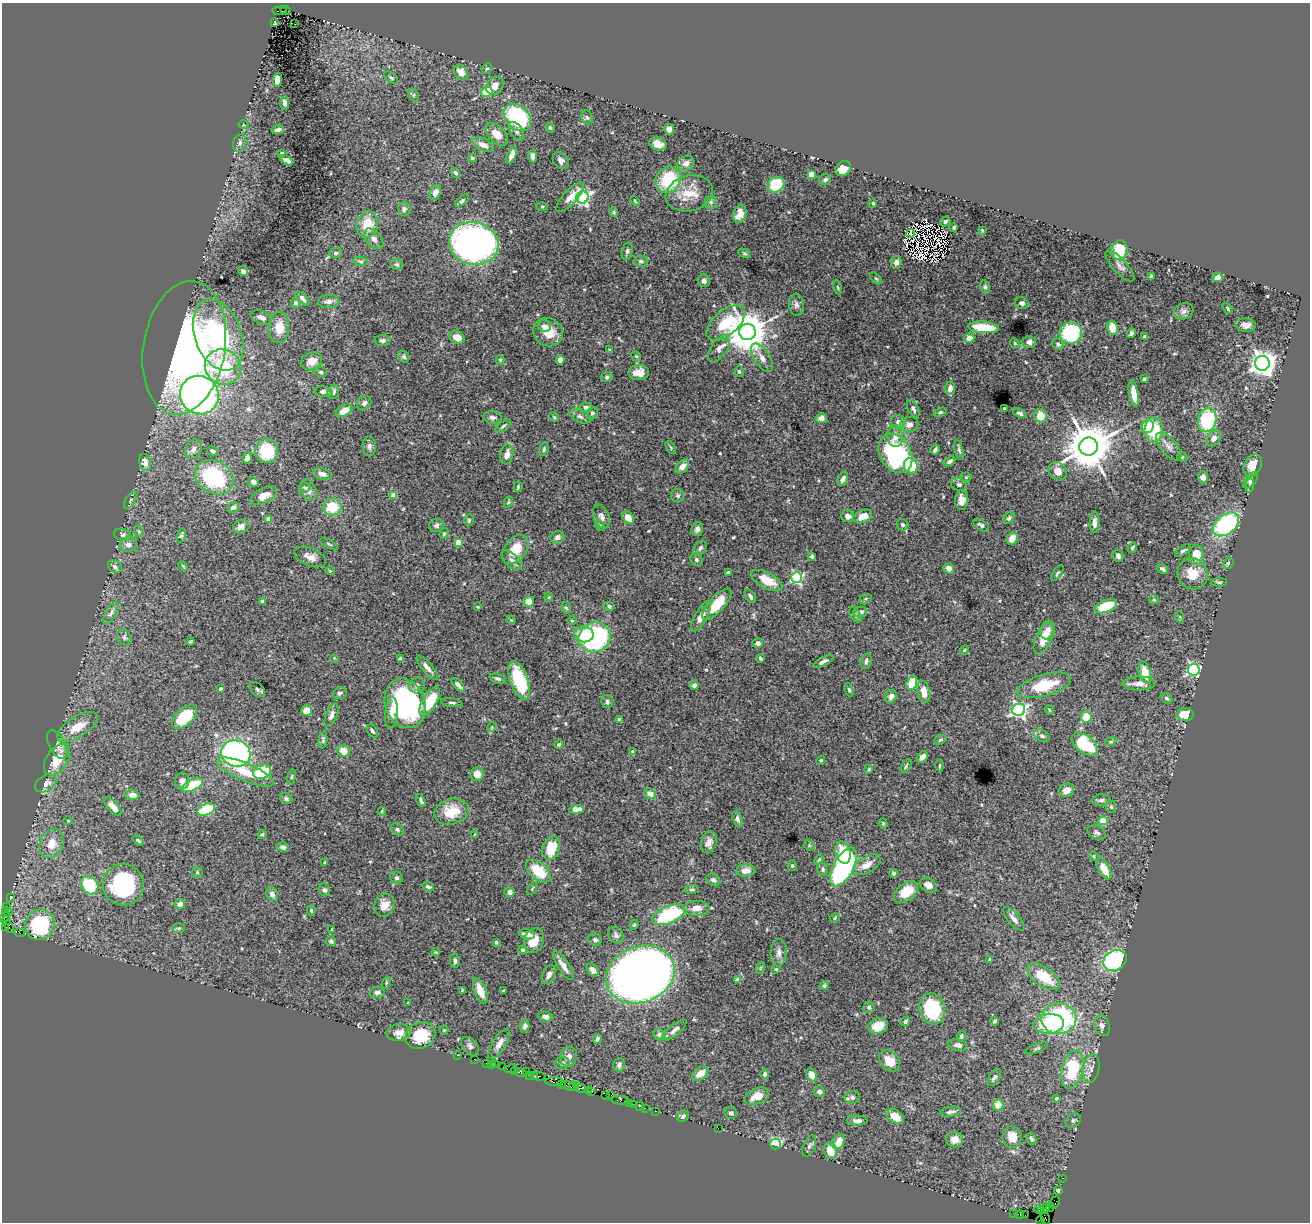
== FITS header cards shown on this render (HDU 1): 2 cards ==
NAXIS1  =                 1308
NAXIS2  =                 1220

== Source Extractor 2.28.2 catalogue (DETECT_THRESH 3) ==
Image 1308 x 1220 px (HDU 1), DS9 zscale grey, 1 PNG px = 1 image px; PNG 1312 x 1224 px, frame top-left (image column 1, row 1220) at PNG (2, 3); each listed source drawn as its Kron ellipse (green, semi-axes under 4 px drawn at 4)
Background 3.35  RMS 0.04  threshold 0.121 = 3 sigma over >= 5 px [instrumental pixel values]
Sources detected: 541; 4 with non-positive FLUX_AUTO (blend fragments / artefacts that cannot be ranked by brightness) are neither listed nor drawn; of the other 537, the 500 brightest by FLUX_AUTO listed and drawn (37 fainter detections omitted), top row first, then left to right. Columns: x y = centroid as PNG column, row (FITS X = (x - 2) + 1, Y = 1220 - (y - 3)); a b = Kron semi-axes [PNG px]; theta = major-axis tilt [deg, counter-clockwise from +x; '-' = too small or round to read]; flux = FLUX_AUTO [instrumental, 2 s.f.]
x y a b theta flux
286 10 5 2 - 470
280 11 7 3 5 910
275 23 4 2 - 4.5
295 24 3 2 - 9.6
487 68 5 4 - 3.7
461 72 8 6 -56 22
391 78 8 4 -36 5.4
277 80 7 4 86 20
495 86 10 8 55 23
487 92 6 5 - 76
413 95 7 5 -57 4.2
285 103 6 4 -83 13
517 117 15 11 -44 270
587 117 7 5 -68 4.9
244 125 5 3 - 2.7
550 128 5 4 - 4.5
669 129 5 5 - 20
278 130 6 4 9 9.7
516 131 10 6 -57 9.1
497 134 14 8 -46 32
240 143 9 6 75 9
658 144 9 6 -18 20
483 145 11 6 -25 19
282 153 3 3 - 6.5
512 155 9 4 66 13
533 156 6 4 -85 14
472 158 4 3 - 4.4
287 160 7 3 -30 9
561 160 9 7 -53 12
686 163 9 7 27 18
843 169 8 7 - 33
456 173 5 4 - 6
811 175 4 4 - 54
825 179 6 5 - 6.3
668 180 14 12 50 140
776 185 9 7 34 100
435 192 8 5 66 16
689 193 24 17 15 71
570 197 19 7 48 26
583 197 6 6 - 760
462 200 8 4 38 5.2
635 201 5 3 - 3.4
711 202 6 6 - 7.3
873 203 3 3 - 3.4
542 206 5 3 - 3.1
404 209 7 6 - 8
614 212 5 4 - 3.9
740 214 9 6 74 21
945 221 5 4 - 6.9
367 224 13 10 76 64
954 227 3 3 - 3.1
982 230 3 3 - 2.8
911 234 4 2 - 3.1
374 239 12 7 -47 15
474 243 25 21 -12 1300
1119 250 10 8 79 95
627 251 9 5 76 6.3
336 253 6 5 - 5.2
744 253 6 4 -30 3.6
361 261 8 4 -8 4.9
641 261 6 5 - 6.5
896 262 6 5 - 14
397 264 6 5 - 5.1
1120 266 20 7 -47 13
243 271 5 4 - 10
1151 276 3 3 - 3.1
1218 277 5 5 - 16
876 278 7 4 -43 4.3
704 281 6 6 - 9.6
838 287 7 3 -80 3.3
985 287 7 4 -80 5
303 299 9 4 -46 10
328 301 10 6 4 13
296 303 5 4 - 6.6
1022 303 7 5 -21 8.9
796 305 11 7 -85 11
1228 308 6 3 -51 3.3
1184 311 10 8 19 10
261 317 11 6 -20 14
726 323 23 12 41 160
1246 325 10 6 -6 21
544 326 6 5 - 9
279 327 16 10 88 45
983 327 16 6 -5 89
1113 328 7 5 -81 50
548 332 15 13 -35 50
747 332 8 8 - 9500
1071 333 11 10 - 180
1131 333 5 4 - 6.7
218 335 37 23 -70 340
457 337 8 6 -29 23
1145 337 4 4 - 9.8
969 338 5 4 - 32
382 341 8 5 -1 6.6
1029 342 7 6 - 13
1015 343 5 4 - 3.3
1058 344 6 5 - 7.6
184 348 67 41 80 1200
719 349 15 8 56 15
610 350 4 4 - 3.5
636 356 5 4 - 2.8
404 357 6 5 - 5.3
762 358 16 7 -56 20
500 360 4 4 - 3.6
560 360 5 4 - 12
311 361 11 8 24 26
1262 363 7 7 - 2700
223 367 18 17 - 190
321 372 6 5 - 5.6
639 372 10 7 3 25
739 372 5 4 - 3.4
607 377 6 5 - 5.7
1144 379 4 3 - 4.4
950 388 6 5 - 19
323 392 9 5 -6 9.2
333 392 7 5 77 11
1134 393 13 4 -80 31
199 395 20 19 - 1200
364 403 8 6 46 8.7
586 407 6 4 2 10
1004 408 3 3 - 3.5
913 409 9 5 -62 8.6
344 411 9 5 29 32
940 412 7 4 19 4.3
592 413 6 5 - 5.3
1020 413 7 4 -25 7.5
580 416 11 6 -24 9.1
1041 416 6 6 - 54
492 417 9 6 -7 8.8
554 417 5 3 - 2.8
821 418 5 5 - 18
1207 420 12 9 76 200
898 422 7 6 - 13
909 425 9 7 11 17
503 426 9 3 38 5
1147 426 7 6 - 62
1154 430 12 9 88 98
895 436 11 7 -84 21
1214 438 8 6 52 14
369 446 10 6 -88 9.5
1089 447 9 9 - 13000
1169 447 17 8 -49 19
671 448 7 4 -60 3.5
193 449 10 7 62 16
544 449 7 4 75 4.7
935 450 5 3 - 8.4
959 450 10 4 -76 5.9
212 451 6 4 -30 8.8
267 451 12 11 - 130
895 453 21 15 -59 380
507 454 10 6 79 21
1182 457 5 5 - 3.6
247 458 6 4 78 14
949 461 6 4 32 6.9
145 462 9 6 -75 17
1253 465 12 8 60 43
911 466 8 7 - 83
682 467 8 5 47 19
1058 471 10 8 -42 26
322 474 9 5 -16 12
214 477 20 16 -29 270
966 477 5 5 - 3.9
1203 477 6 5 - 13
843 479 7 4 63 9.4
1250 480 9 5 49 8.2
253 482 5 4 - 12
959 484 8 6 -15 7.9
1250 485 7 3 86 4.5
305 487 5 4 - 4
518 487 5 3 - 3.9
308 490 11 7 -62 14
394 495 4 4 - 43
264 496 14 7 28 25
678 496 6 6 - 6
130 500 10 4 59 6.2
962 500 10 6 89 21
508 502 6 4 62 3.1
233 507 6 5 - 9.2
332 507 9 8 - 76
848 516 6 6 - 12
862 516 10 6 21 34
601 517 12 7 -68 12
628 518 7 5 -49 28
1009 518 6 4 50 5.2
269 519 4 4 - 25
469 520 6 4 88 3.6
1094 522 11 5 89 15
1226 524 15 9 38 310
436 525 7 6 - 7.5
600 525 5 4 - 3.7
902 525 6 5 - 6.4
981 525 9 5 -34 7.9
241 527 8 6 24 16
697 529 7 5 74 10
139 531 6 4 -69 3.5
444 533 6 4 72 3.9
123 535 9 6 -16 8.1
181 535 7 3 74 4.6
557 537 7 6 - 11
1012 538 6 5 - 29
458 542 4 4 - 55
329 544 10 3 -29 4.1
128 545 8 7 - 16
700 548 8 5 54 7
1132 548 5 3 - 5
515 549 16 10 53 55
1183 551 9 4 33 5.8
1196 555 10 7 -89 49
812 556 4 4 - 5.9
1118 556 6 5 - 8.1
310 557 17 9 -22 21
512 560 12 6 -43 12
696 560 7 5 -49 6.5
1228 563 6 5 - 7.6
115 566 7 5 -45 8.5
183 566 5 3 - 2.7
949 568 5 5 - 17
1162 569 6 3 -34 8.1
330 571 5 4 - 3.2
728 572 4 3 - 5.2
1057 573 9 4 56 4.6
1192 574 16 15 - 49
797 578 5 5 - 350
767 580 17 8 -28 54
1219 582 8 3 0 3.9
750 596 8 4 -56 6.5
549 597 4 4 - 3
866 599 6 5 - 4.1
1154 600 5 4 - 3.5
262 601 3 3 - 5.8
529 601 5 5 - 32
717 604 20 7 47 91
609 606 5 4 - 5
1106 606 12 6 20 84
478 607 4 3 - 2.5
566 608 6 4 -72 4.5
860 612 7 5 10 11
111 613 13 5 61 11
855 615 8 5 -57 5.8
701 617 17 6 61 27
1180 617 6 4 -72 3.5
511 620 4 3 - 2.6
572 620 5 3 - 2.6
1048 630 9 6 70 14
584 634 9 8 - 83
124 637 8 6 -59 8.3
594 637 16 14 23 440
1044 638 17 7 65 52
190 642 4 3 - 4.3
758 643 5 5 - 9.9
964 650 4 3 - 3.1
334 658 4 4 - 2.5
760 658 4 3 - 4.3
401 659 4 4 - 23
823 661 11 4 28 11
866 661 8 5 71 7.5
427 668 15 5 -49 15
1194 670 6 5 - 490
1145 673 11 5 -74 51
498 679 8 4 -18 6.9
519 680 20 8 -70 140
912 683 7 5 69 65
1139 683 16 7 0 19
417 685 8 7 - 10
458 685 8 3 -48 12
694 685 4 4 - 9.3
1044 685 28 11 16 100
221 689 3 3 - 5.6
257 690 9 6 -42 7.3
849 690 7 4 -69 4.4
924 692 11 6 -78 28
340 693 7 5 18 6.3
891 696 7 5 60 13
1166 698 6 5 - 4.6
430 701 16 7 59 93
607 701 6 6 - 5.9
405 703 25 20 -69 550
452 703 10 4 -7 6
307 710 5 5 - 34
1019 710 6 6 - 690
1049 710 5 4 - 3
391 713 16 6 85 27
1185 714 8 6 4 43
332 715 13 5 68 13
185 717 15 8 42 110
1086 717 5 5 - 52
619 719 4 3 - 7.2
78 727 23 10 32 50
492 727 5 4 - 2.7
372 731 7 5 -57 6.1
1042 736 8 5 -29 8.1
323 740 8 4 83 5.4
940 740 6 4 20 4.5
1111 741 6 4 19 3.5
559 744 4 3 - 5.4
1085 744 15 8 -36 120
57 745 16 8 -63 17
344 751 6 5 - 35
633 751 4 4 - 3.3
236 753 15 13 -16 620
922 757 6 4 51 17
57 760 17 11 57 63
821 760 4 4 - 3.4
940 765 6 3 89 3.5
906 766 8 3 58 3.8
869 769 4 4 - 4
245 772 30 9 -23 72
262 772 9 7 22 100
477 774 7 6 - 22
292 777 8 4 81 4
182 781 8 7 - 14
46 783 11 7 32 17
192 785 12 5 25 130
1066 790 8 6 24 20
650 794 6 5 - 18
132 795 7 5 -2 16
286 799 6 5 - 6.5
1101 800 9 5 8 7.9
421 801 7 3 -63 6.2
113 806 12 5 -47 24
1111 807 6 5 - 4.8
576 809 7 4 4 44
206 810 9 5 22 110
382 811 4 4 - 3.1
451 812 17 13 14 69
737 819 8 4 -72 7.8
68 821 5 3 - 2.4
1103 821 4 4 - 77
883 824 5 4 - 3.7
397 829 7 5 -47 6.1
1097 832 10 6 -25 8.4
262 834 5 4 - 3.6
475 835 4 3 - 3.7
138 840 6 3 -40 4.8
709 842 11 7 76 17
52 844 15 11 65 39
809 845 6 4 -49 4
283 847 6 4 -11 11
551 848 12 8 71 70
843 853 11 7 -74 57
1094 856 5 4 - 3.6
819 860 5 4 - 4.8
324 863 3 3 - 4.4
792 865 5 4 - 4
867 865 15 8 30 27
843 867 21 10 63 560
823 869 7 5 -76 6.9
1104 869 11 5 -61 45
746 870 9 6 6 20
538 871 14 8 -41 79
197 872 5 5 - 3.4
893 873 4 4 - 5.9
396 878 6 6 - 6.1
713 880 7 5 -35 8.3
89 885 10 8 -53 130
123 885 20 20 - 290
928 885 9 7 -31 17
428 887 6 4 -23 6.3
532 889 7 3 59 3.2
692 889 7 4 -3 4.6
324 890 6 5 - 6.3
510 892 5 5 - 17
906 892 13 8 39 61
272 894 7 6 - 14
11 898 4 3 - 2.9
180 904 5 4 - 17
384 905 12 10 73 29
7 907 4 2 - 260
697 908 13 7 2 24
311 910 5 4 - 2.5
7 912 6 3 -36 310
669 915 18 8 22 230
5 917 6 4 47 720
835 918 5 4 - 3.1
1014 919 15 6 -50 17
6 920 4 3 - 420
40 925 15 14 - 220
634 925 5 4 - 3.5
5 927 4 3 - 220
9 927 6 3 -69 290
178 928 6 5 - 4.4
332 929 3 3 - 4
20 933 5 3 - 1200
527 934 8 5 -13 20
616 935 9 7 -54 9.2
595 940 7 6 - 7.4
331 941 5 5 - 5.5
534 941 13 10 73 46
496 942 4 3 - 3.8
523 950 4 4 - 5.5
436 952 4 3 - 2.8
779 953 14 8 87 16
990 959 4 4 - 4.1
1115 960 12 10 30 350
455 961 7 4 -85 6.9
563 966 16 5 -58 20
760 968 6 3 71 3.9
776 969 4 3 - 3.6
593 970 7 5 -53 12
640 974 35 28 21 2700
549 975 10 6 66 11
1044 977 19 9 -35 88
737 980 4 4 - 17
386 983 6 3 72 3
824 986 5 4 - 4.5
462 990 4 2 - 2.8
480 991 13 6 -70 31
504 991 3 3 - 3.8
377 992 7 5 2 9.6
408 1003 3 3 - 3
869 1007 6 5 - 6.3
932 1009 16 13 -72 170
545 1017 7 5 -9 11
1059 1019 17 15 1 430
905 1021 5 4 - 5.7
994 1021 4 4 - 4.7
1049 1024 15 10 5 120
525 1026 6 4 77 8.1
878 1026 10 7 21 41
1102 1026 11 7 -69 11
444 1030 4 4 - 2.8
674 1030 15 5 38 14
399 1032 12 8 8 21
659 1035 6 5 - 10
420 1036 15 13 26 90
961 1036 5 4 - 5.1
597 1039 5 3 - 7.5
499 1044 17 6 58 19
958 1045 9 5 -14 11
470 1046 11 7 -49 9.4
1037 1048 12 4 21 6.4
457 1055 2 2 - 56
569 1057 10 8 66 16
474 1059 2 2 - 45
890 1061 12 9 -46 39
486 1063 2 2 - 45
562 1063 8 6 3 7.7
491 1064 2 2 - 51
495 1065 4 3 - 190
619 1065 7 6 - 10
503 1067 2 2 - 48
1091 1068 14 8 80 17
511 1069 6 3 7 450
1072 1069 19 10 77 150
514 1071 2 2 - 210
526 1072 2 2 - 300
520 1073 6 3 -17 810
700 1074 9 6 32 30
765 1074 5 4 - 6.5
530 1075 2 2 - 88
811 1075 7 5 -62 27
535 1076 3 3 - 280
539 1076 7 3 -8 630
994 1078 9 5 55 8.2
554 1082 9 3 -1 890
562 1084 2 2 - 36
569 1086 9 3 -17 860
574 1086 5 3 - 850
580 1088 7 3 -21 870
588 1090 2 2 - 96
592 1091 3 2 - 210
819 1092 5 5 - 6.9
611 1095 3 2 - 190
606 1096 2 2 - 69
757 1096 13 7 22 29
852 1097 7 6 - 10
1056 1098 3 3 - 5.1
620 1100 9 3 -7 410
629 1103 2 2 - 100
633 1104 2 2 - 180
998 1105 6 5 - 36
640 1106 5 2 - 210
645 1108 2 2 - 110
655 1111 3 2 - 170
951 1112 10 5 10 9.8
731 1113 6 6 - 7.2
683 1116 6 5 - 8.7
895 1116 10 6 -34 37
1073 1120 8 6 41 7.1
857 1121 10 5 0 9.9
718 1128 2 2 - 58
1012 1137 11 9 -80 39
955 1139 8 8 - 30
1031 1139 6 4 -64 5.7
839 1142 8 5 66 39
776 1144 5 5 - 200
809 1146 11 5 69 8.5
830 1151 8 6 -74 38
1062 1178 2 2 - 80
1058 1191 4 3 - 5.2
1055 1202 6 4 68 560
1050 1207 4 2 - 48
1045 1208 4 3 - 150
1039 1209 4 3 - 120
1042 1211 4 3 - 140
1014 1213 2 2 - 56
1020 1215 4 2 - 220
1025 1215 2 2 - 160
1045 1218 6 2 -68 110
1040 1220 4 3 - 110
At the frame edge (FLAGS 8, measured only in part): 1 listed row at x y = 1040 1220
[37 fainter detections neither listed nor drawn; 4 non-positive-flux detections neither listed nor drawn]